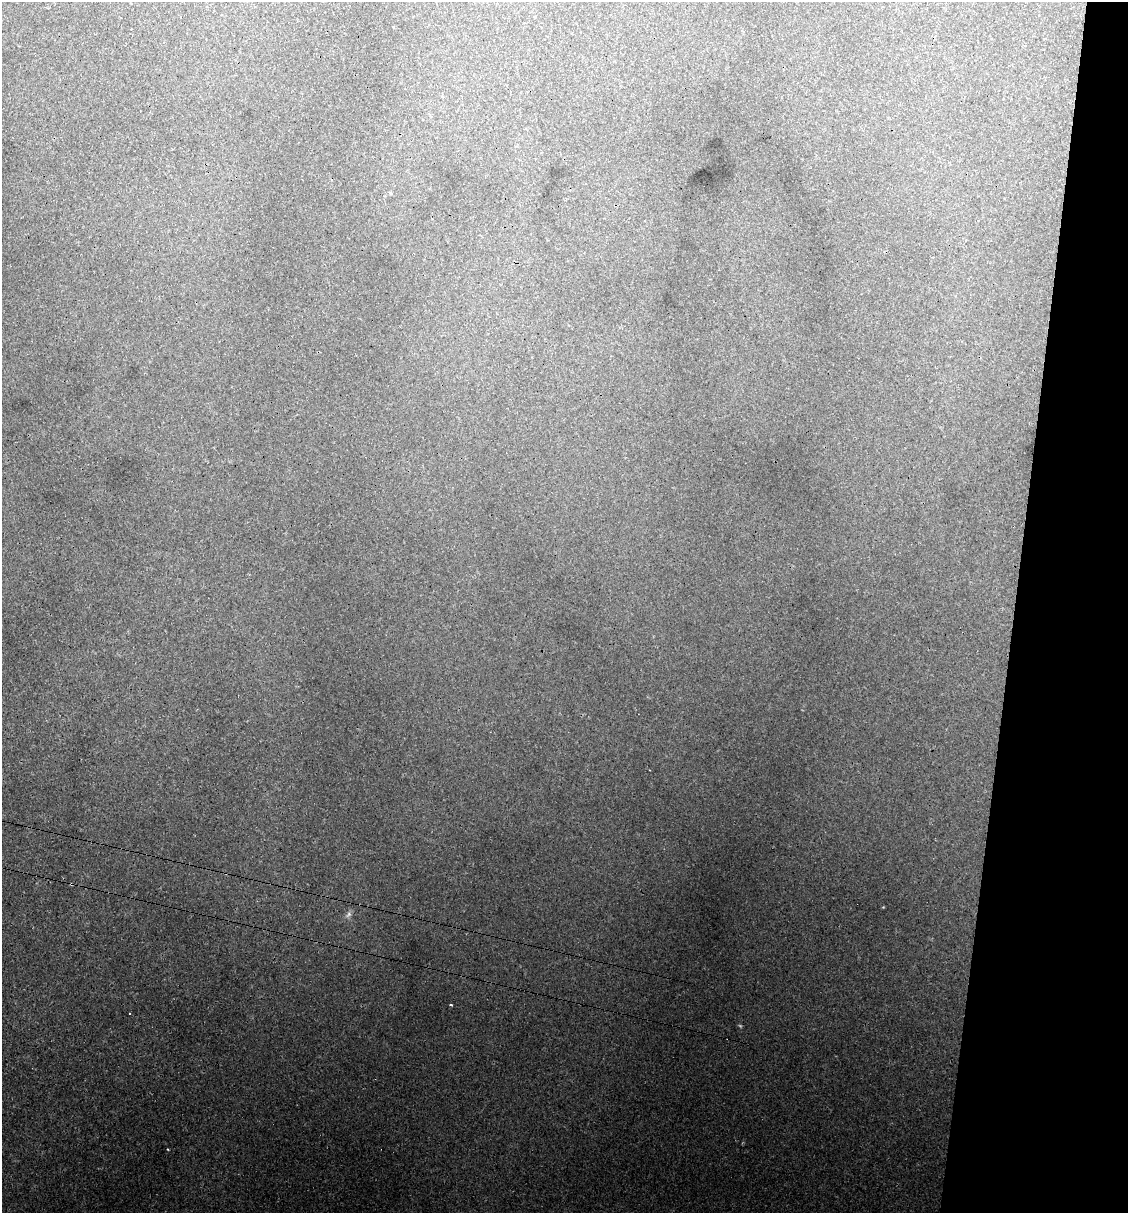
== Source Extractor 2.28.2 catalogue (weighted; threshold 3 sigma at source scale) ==
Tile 8 of 4 x 4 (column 4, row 2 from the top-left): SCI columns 3566-4691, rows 2482-3692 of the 4996 x 4970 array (HDU 1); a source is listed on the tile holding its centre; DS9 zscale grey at full resolution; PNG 1130 x 1215 px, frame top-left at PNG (2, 2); no overlay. Shown black and unused: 10% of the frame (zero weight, under 3 of 4 exposures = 8% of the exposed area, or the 3 px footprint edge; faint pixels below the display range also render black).
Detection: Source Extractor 2.28.2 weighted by HDU 2 'WHT'; one run over the whole footprint, this tile lists its part. Background 0.0181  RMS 0.0024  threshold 0.0108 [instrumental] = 3 sigma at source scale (4.5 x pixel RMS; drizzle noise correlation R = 1.50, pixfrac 1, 0.05/0.05 arcsec/px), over >= 5 px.
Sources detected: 9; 1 too faint to see at this stretch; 1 cosmic-ray / hot-pixel residue — not listed; the other 7 listed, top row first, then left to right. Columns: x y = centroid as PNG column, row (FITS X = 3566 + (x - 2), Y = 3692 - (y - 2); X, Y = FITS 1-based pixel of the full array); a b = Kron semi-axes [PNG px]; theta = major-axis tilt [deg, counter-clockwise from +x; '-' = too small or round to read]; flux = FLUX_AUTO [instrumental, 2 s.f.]
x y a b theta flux
393 27 3 2 - 0.28
391 193 5 4 - 0.49
71 884 4 3 - 0.22
883 907 4 3 - 0.18
348 914 11 6 42 0.89
451 1005 3 3 - 0.49
129 1014 3 3 - 0.35
Overlapping masked pixels (flux is a lower limit): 1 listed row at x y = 71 884